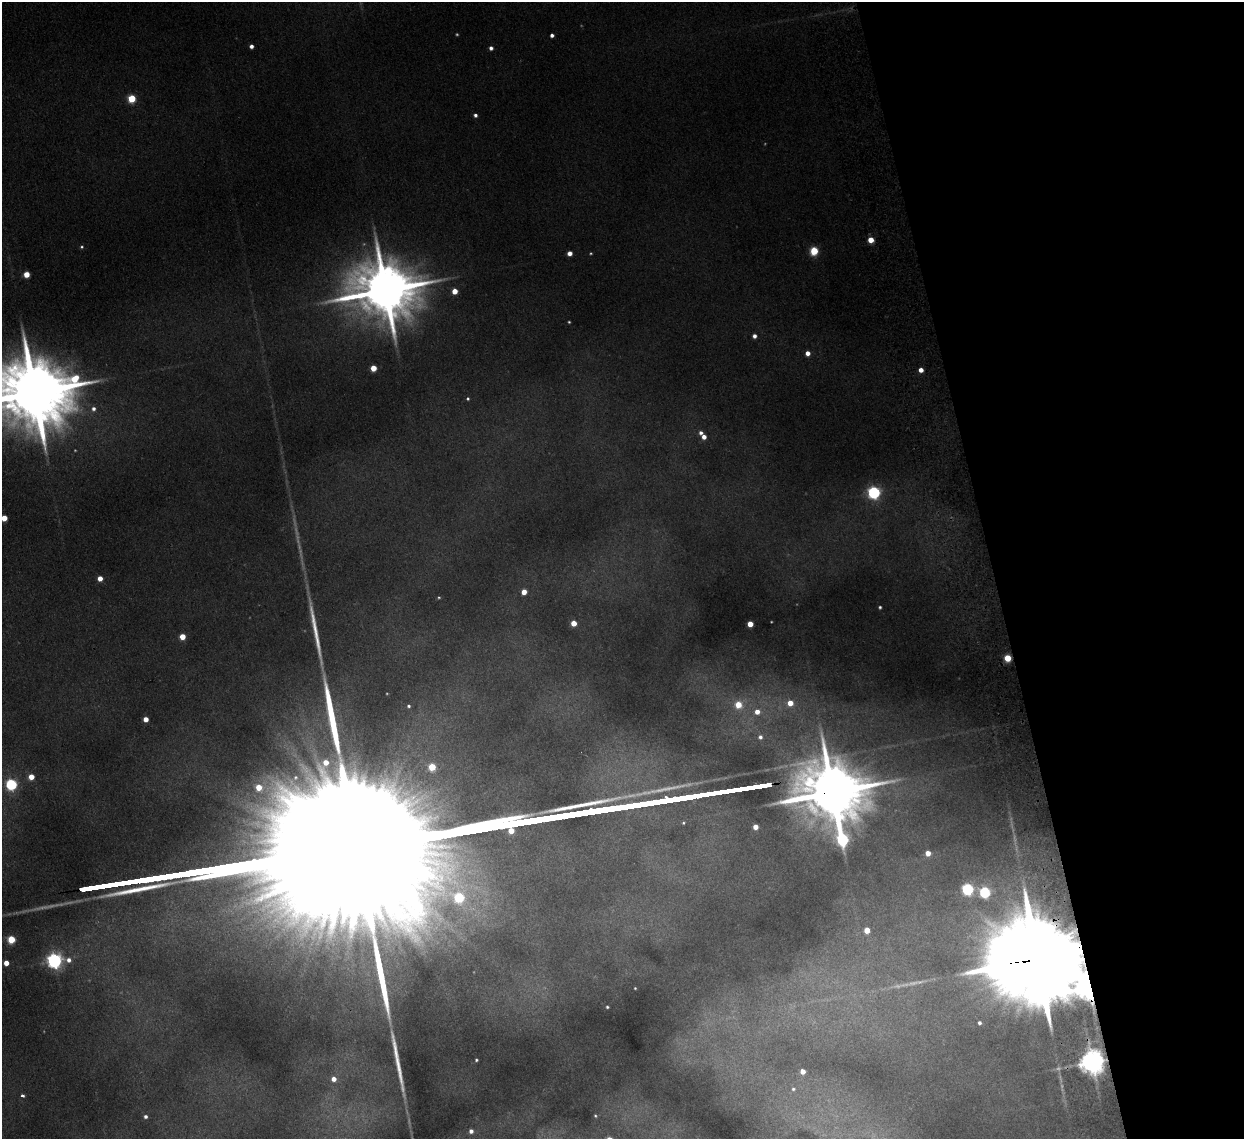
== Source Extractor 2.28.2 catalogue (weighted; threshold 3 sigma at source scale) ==
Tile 12 of 4 x 4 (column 4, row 3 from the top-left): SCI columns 3779-5020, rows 1291-2427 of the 5072 x 4970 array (HDU 1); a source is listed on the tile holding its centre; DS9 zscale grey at full resolution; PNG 1246 x 1141 px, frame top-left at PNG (2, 2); no overlay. Shown black and unused: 20% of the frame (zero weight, under 2 of 3 exposures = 3% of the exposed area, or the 3 px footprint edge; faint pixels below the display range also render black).
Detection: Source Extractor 2.28.2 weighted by HDU 2 'WHT'; one run over the whole footprint, this tile lists its part. Background 0.0701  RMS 0.01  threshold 0.0462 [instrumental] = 3 sigma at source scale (4.5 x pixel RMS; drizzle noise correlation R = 1.50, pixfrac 1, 0.05/0.05 arcsec/px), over >= 5 px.
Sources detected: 89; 13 too faint to see at this stretch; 1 inside a brighter object's white glare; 2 long thin detections or spike segments (spike, bleed or trail) — not listed; the other 73 listed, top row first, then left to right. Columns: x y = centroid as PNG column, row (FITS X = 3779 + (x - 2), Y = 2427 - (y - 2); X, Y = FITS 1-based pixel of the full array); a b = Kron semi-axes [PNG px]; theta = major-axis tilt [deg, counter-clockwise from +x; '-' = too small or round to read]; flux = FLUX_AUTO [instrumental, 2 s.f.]
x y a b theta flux
552 35 4 4 - 4.6
251 46 4 4 - 5.4
491 48 4 4 - 4.2
131 98 5 5 - 55
475 115 4 4 - 3.6
871 240 4 4 - 22
82 247 5 4 - 1.9
814 251 5 5 - 68
570 253 4 4 - 10
26 274 4 4 - 25
385 290 21 15 2 10000
455 291 4 4 - 18
569 322 3 3 - 1.4
754 336 4 4 - 5.8
807 353 4 4 - 8.8
373 368 5 4 - 24
921 370 4 4 - 11
35 392 28 18 7 19000
468 399 4 4 - 1.7
93 409 7 6 - 5.3
701 433 5 5 - 5
704 437 5 4 - 8.9
874 492 6 6 - 260
4 518 4 4 - 24
100 578 4 4 - 15
524 592 5 4 - 14
439 597 3 3 - 1.3
880 607 3 3 - 1.8
574 623 4 4 - 22
750 624 4 4 - 22
182 637 4 4 - 24
1007 658 5 5 - 40
790 703 4 4 - 17
738 705 5 5 - 26
409 706 4 4 - 2.2
757 712 5 5 - 10
146 719 4 4 - 14
760 737 5 5 - 3.3
432 767 5 5 - 40
31 777 5 4 - 19
295 777 8 7 - 4.5
11 784 6 5 - 180
259 787 7 6 - 25
751 787 22 3 9 5500
726 791 18 3 9 4800
832 792 21 16 -1 12000
700 795 19 3 9 5200
675 799 19 3 9 6300
755 827 4 4 - 13
843 839 12 7 -70 210
928 853 4 4 - 14
167 876 19 3 10 6200
143 880 16 3 9 5100
968 889 6 5 - 180
985 892 6 5 - 150
867 930 5 4 - 21
11 939 5 5 - 46
1045 958 45 22 7 40000
54 960 6 6 - 470
69 960 9 6 -15 8
6 963 4 4 - 13
635 988 3 3 - 0.99
607 1007 3 3 - 1.7
979 1023 4 4 - 3.2
476 1060 3 3 - 1.7
1092 1062 8 7 - 1800
803 1071 4 4 - 12
334 1079 6 6 - 10
793 1089 6 6 - 2.9
23 1096 3 3 - 4.5
145 1116 4 4 - 3.5
595 1116 3 3 - 1.1
471 1131 4 4 - 5.3
Overlapping masked pixels (flux is a lower limit): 5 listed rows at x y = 385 290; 1007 658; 832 792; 1045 958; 1092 1062
Isophote crosses this tile's border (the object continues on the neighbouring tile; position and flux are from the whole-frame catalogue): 2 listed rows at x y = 35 392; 4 518